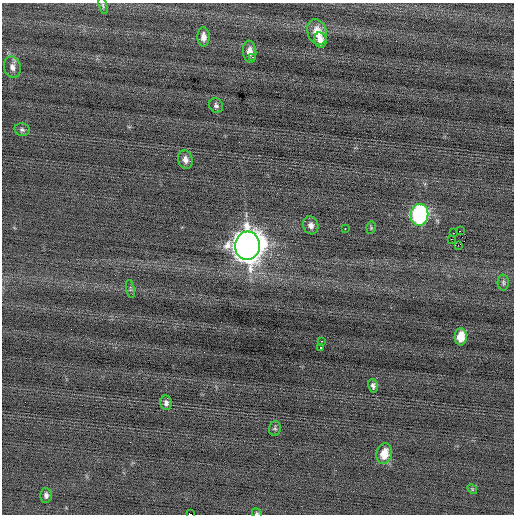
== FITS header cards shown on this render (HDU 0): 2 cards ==
NAXIS1  =                  512 / Axis length
NAXIS2  =                  512 / Axis length

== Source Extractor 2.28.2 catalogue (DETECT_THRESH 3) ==
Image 512 x 512 px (HDU 0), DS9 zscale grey, 1 PNG px = 1 image px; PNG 516 x 516 px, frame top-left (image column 1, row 512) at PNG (2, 3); each listed source drawn as its Kron ellipse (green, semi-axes under 4 px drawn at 4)
Background -0.0539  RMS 0.73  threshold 2.19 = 3 sigma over >= 5 px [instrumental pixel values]
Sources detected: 32; all 32 listed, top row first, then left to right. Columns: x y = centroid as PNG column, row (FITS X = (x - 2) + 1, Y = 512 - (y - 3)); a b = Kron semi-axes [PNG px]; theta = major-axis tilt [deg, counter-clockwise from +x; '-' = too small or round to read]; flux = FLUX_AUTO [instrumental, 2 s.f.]
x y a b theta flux
103 6 9 4 -72 87
317 32 13 9 -71 780
203 37 9 6 -88 320
320 40 8 6 -78 350
250 52 11 6 -85 350
253 57 2 2 - 310
12 67 11 8 -75 280
216 105 8 6 -51 130
22 130 7 6 - 120
185 160 9 7 -75 280
419 215 11 9 83 9100
311 225 9 7 -72 250
371 228 6 4 80 70
345 229 3 2 - 470
460 231 2 2 - 190
453 233 2 2 - 37
451 239 2 2 - 130
458 245 2 2 - 1200
247 246 14 12 85 83000
503 283 8 5 -88 120
130 289 9 3 -77 69
461 337 8 6 87 890
322 341 3 2 - 87
320 347 2 2 - 42
373 386 7 5 -77 140
166 403 7 6 - 160
275 428 7 6 - 91
384 454 10 7 79 870
472 489 5 4 - 55
46 495 7 6 - 180
257 513 5 4 - 62
190 514 3 2 - 1400
At the frame edge (FLAGS 8, measured only in part): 2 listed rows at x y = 257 513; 190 514